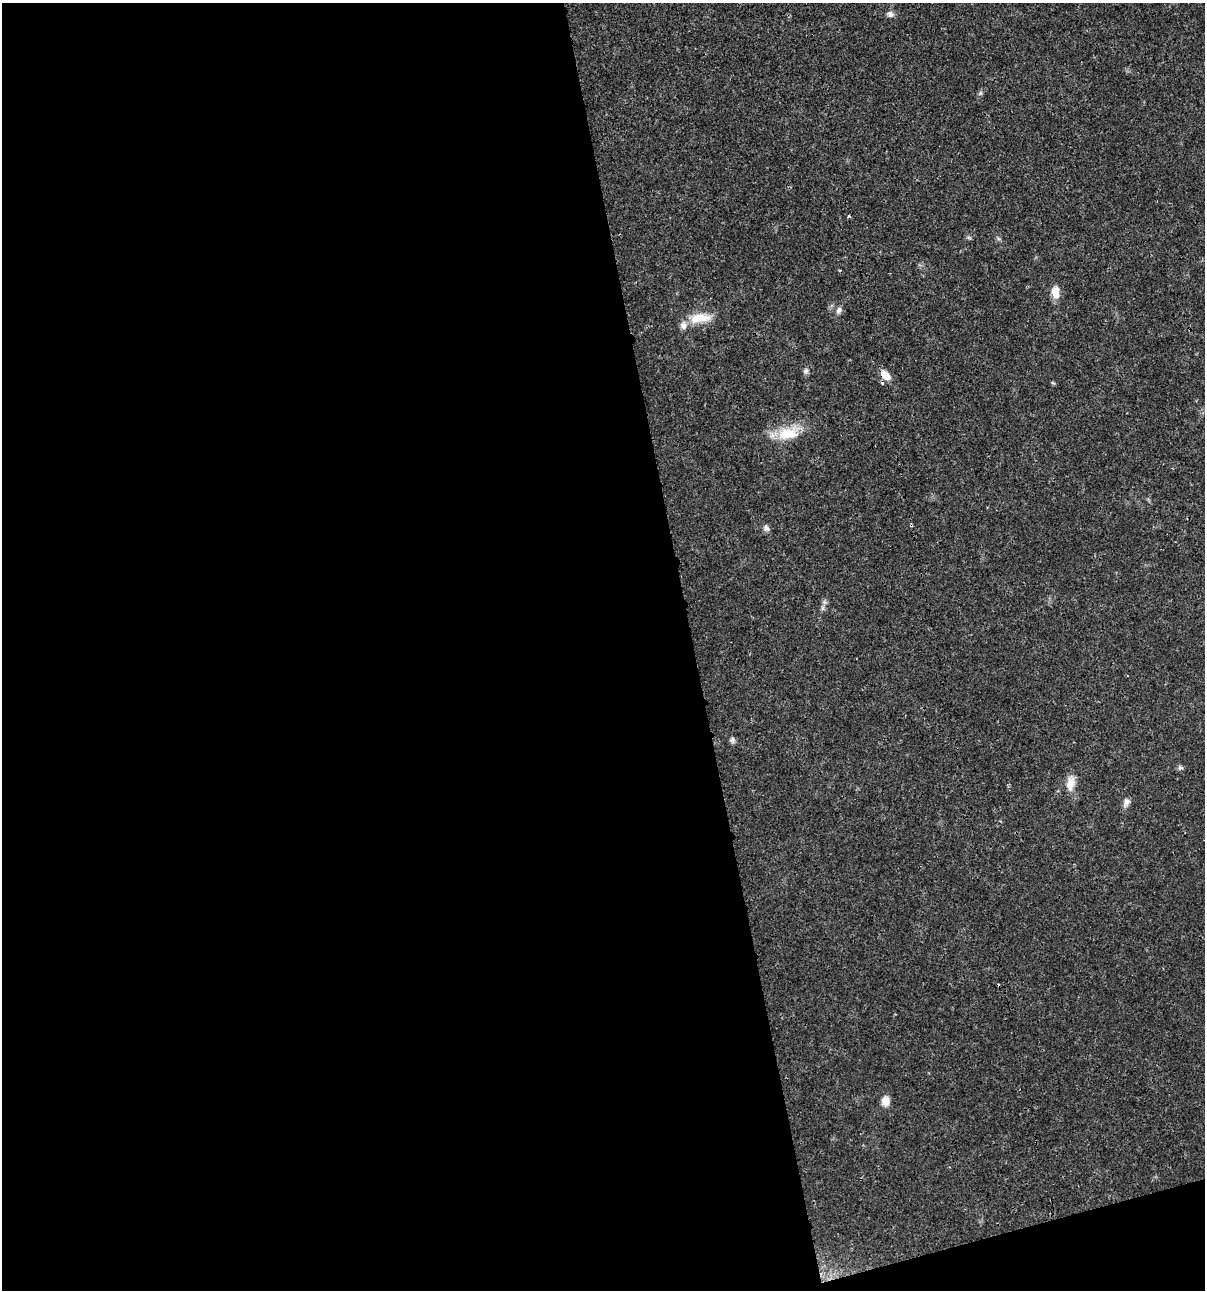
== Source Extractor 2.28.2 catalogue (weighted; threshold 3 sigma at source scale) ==
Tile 13 of 4 x 4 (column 1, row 4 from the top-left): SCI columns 100-1302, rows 4-1291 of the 4960 x 5159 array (HDU 1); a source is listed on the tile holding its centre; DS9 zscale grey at full resolution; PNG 1207 x 1292 px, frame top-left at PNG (2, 3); no overlay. Shown black and unused: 59% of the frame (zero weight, under 3 of 4 exposures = <1% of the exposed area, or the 3 px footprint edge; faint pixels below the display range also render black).
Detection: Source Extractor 2.28.2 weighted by HDU 2 'WHT'; one run over the whole footprint, this tile lists its part. Background 0.017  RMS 0.0016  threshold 0.00737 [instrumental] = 3 sigma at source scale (4.5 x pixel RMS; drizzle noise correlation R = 1.50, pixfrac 1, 0.0396/0.0396 arcsec/px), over >= 5 px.
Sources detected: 21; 3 cosmic-ray / hot-pixel residue — not listed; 1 inside a brighter listed object's ellipse — not listed separately; the other 17 listed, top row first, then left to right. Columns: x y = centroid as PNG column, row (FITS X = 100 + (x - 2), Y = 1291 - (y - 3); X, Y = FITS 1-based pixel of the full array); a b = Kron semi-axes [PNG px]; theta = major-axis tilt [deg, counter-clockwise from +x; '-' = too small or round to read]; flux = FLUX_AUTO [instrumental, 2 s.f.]
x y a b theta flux
890 14 8 8 - 0.62
980 93 7 5 60 0.31
969 238 7 4 -19 0.24
1055 292 14 9 -87 1.9
839 310 10 6 63 0.57
700 318 31 12 7 3.6
806 371 8 6 52 0.43
885 375 15 9 -48 1.6
1053 383 6 3 -18 0.2
788 433 34 17 16 5
766 528 10 8 -65 0.58
822 608 7 4 89 0.36
732 740 9 6 88 0.44
1180 768 7 6 - 0.39
1070 783 19 11 81 1.9
1126 802 13 7 69 0.82
885 1101 12 9 81 1.4